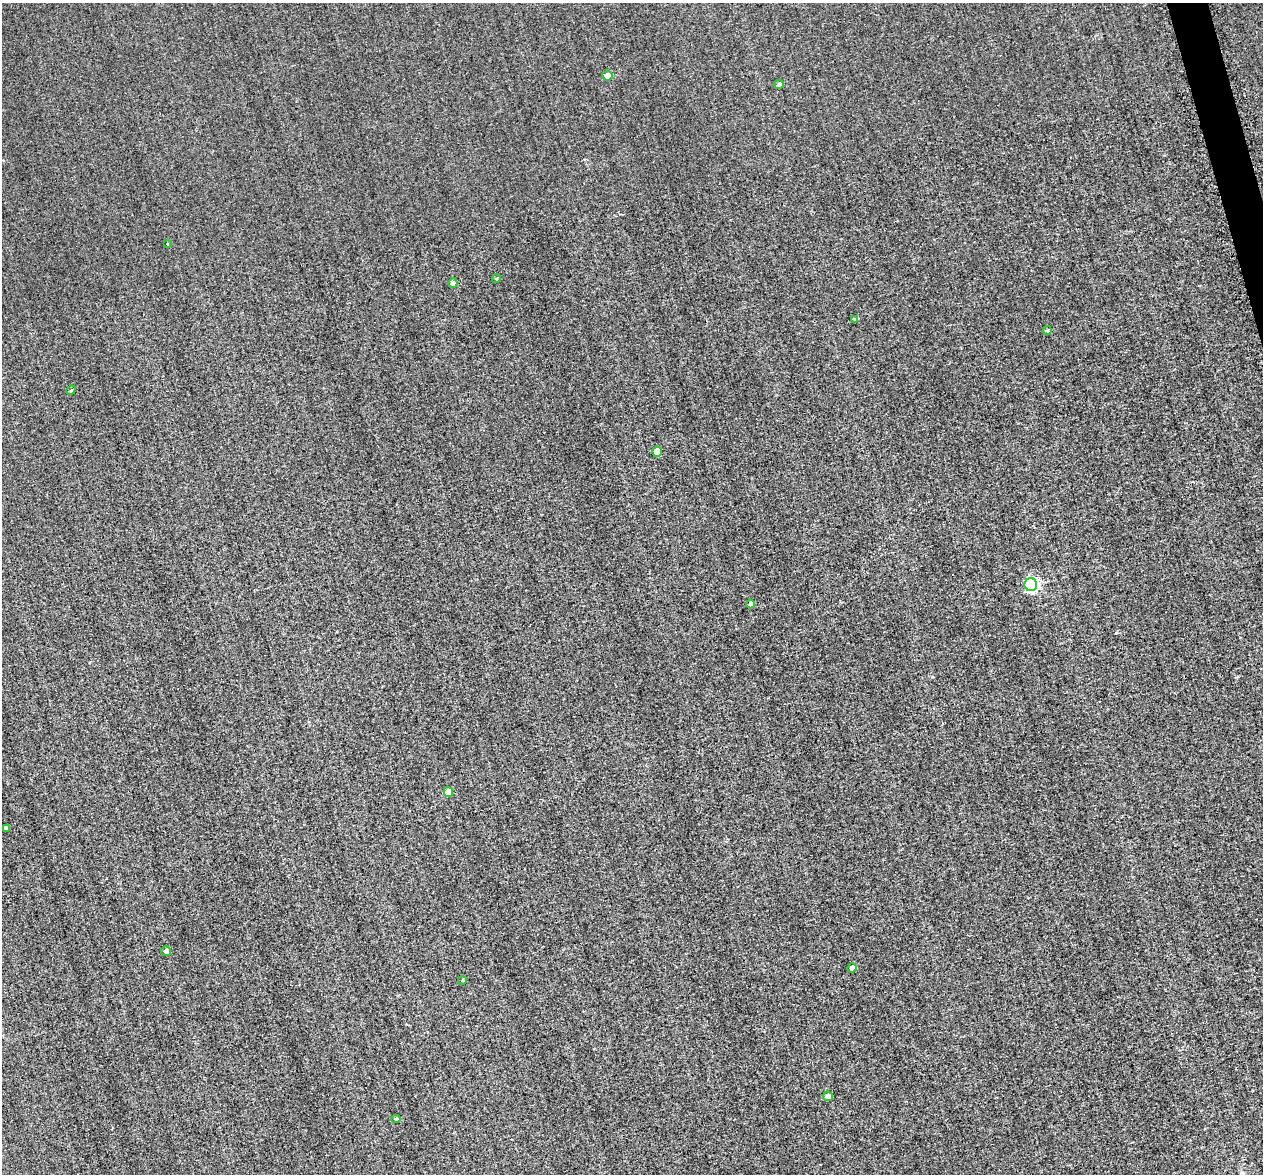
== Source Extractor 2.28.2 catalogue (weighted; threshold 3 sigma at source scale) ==
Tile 10 of 4 x 4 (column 2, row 3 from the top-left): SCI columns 1330-2590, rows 1664-2835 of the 5399 x 5373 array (HDU 1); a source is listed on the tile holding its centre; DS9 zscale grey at full resolution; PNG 1265 x 1176 px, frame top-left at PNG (2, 3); each listed source drawn as its Kron ellipse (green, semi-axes under 4 px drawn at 4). Shown black and unused: <1% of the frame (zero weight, under 2 of 3 exposures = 12% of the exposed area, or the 3 px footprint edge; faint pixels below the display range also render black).
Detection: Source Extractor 2.28.2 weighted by HDU 2 'WHT'; one run over the whole footprint, this tile lists its part. Background 0.287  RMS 3.4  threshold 15.4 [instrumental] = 3 sigma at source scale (4.5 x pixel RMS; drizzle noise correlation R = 1.50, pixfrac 1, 0.05/0.05 arcsec/px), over >= 5 px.
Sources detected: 18; all 18 listed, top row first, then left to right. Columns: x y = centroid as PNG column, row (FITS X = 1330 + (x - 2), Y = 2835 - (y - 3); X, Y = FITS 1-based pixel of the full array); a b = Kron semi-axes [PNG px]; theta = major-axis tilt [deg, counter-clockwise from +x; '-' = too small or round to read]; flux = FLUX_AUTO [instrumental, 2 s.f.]
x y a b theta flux
607 76 5 5 - 2200
779 84 4 4 - 900
168 244 4 2 - 270
496 279 5 3 - 280
453 283 5 4 - 1300
855 320 4 3 - 760
1047 331 4 4 - 470
71 390 5 4 - 410
657 452 5 5 - 4600
1031 585 6 6 - 55000
751 604 4 4 - 1400
448 792 5 5 - 4200
6 829 3 3 - 670
166 951 5 5 - 1100
852 968 5 4 - 1700
463 980 4 3 - 340
828 1096 5 4 - 1600
396 1119 4 4 - 410